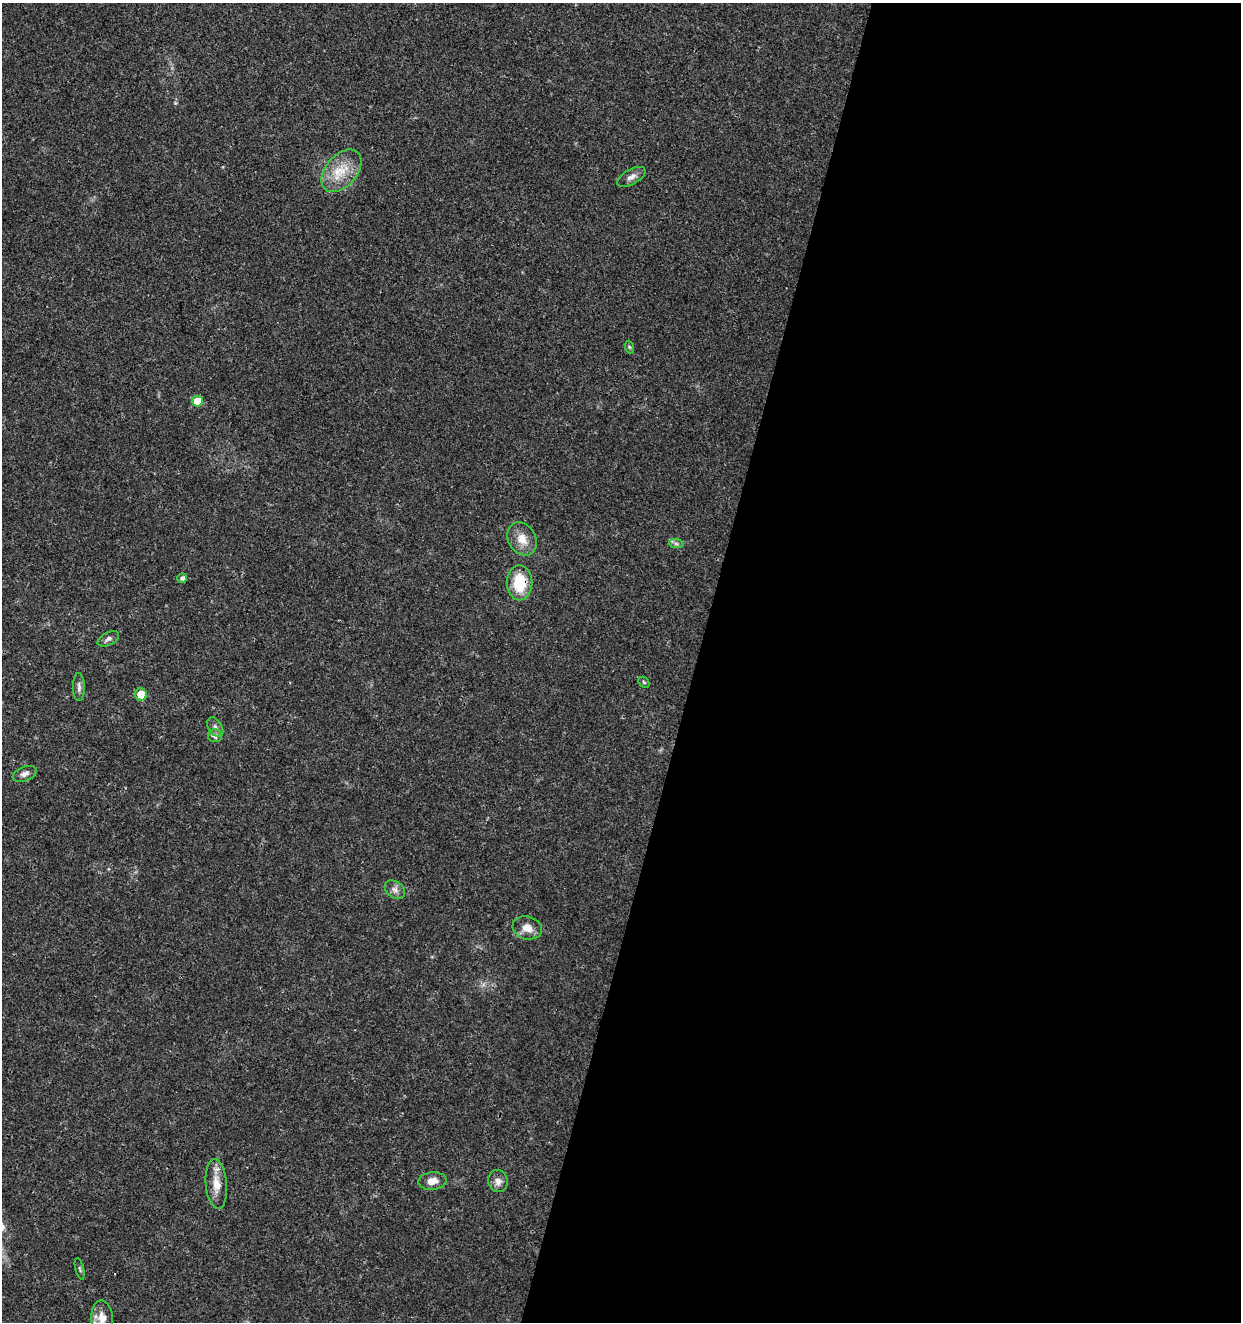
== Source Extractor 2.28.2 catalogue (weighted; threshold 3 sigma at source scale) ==
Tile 12 of 4 x 4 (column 4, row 3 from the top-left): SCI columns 4002-5240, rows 1326-2645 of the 5462 x 5297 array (HDU 1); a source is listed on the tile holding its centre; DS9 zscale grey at full resolution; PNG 1243 x 1324 px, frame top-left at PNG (2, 3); each listed source drawn as its Kron ellipse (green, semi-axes under 4 px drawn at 4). Shown black and unused: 44% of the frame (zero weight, under 3 of 4 exposures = <1% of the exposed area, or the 3 px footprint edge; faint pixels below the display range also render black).
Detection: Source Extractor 2.28.2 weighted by HDU 2 'WHT'; one run over the whole footprint, this tile lists its part. Background 0.0178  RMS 0.0021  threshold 0.00932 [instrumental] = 3 sigma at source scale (4.5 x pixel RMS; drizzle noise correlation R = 1.50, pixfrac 1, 0.0396/0.0396 arcsec/px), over >= 5 px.
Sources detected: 22; all 22 listed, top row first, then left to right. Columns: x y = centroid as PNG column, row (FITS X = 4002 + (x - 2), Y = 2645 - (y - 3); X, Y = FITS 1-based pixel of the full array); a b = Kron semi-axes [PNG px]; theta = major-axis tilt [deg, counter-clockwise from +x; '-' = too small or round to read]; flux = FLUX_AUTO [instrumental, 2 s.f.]
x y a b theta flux
341 171 25 15 49 5.2
631 177 15 7 28 1.2
629 347 6 4 -71 0.29
197 401 5 5 - 3.2
522 539 17 13 -60 3
676 544 7 4 -2 0.44
182 578 5 5 - 0.63
519 583 17 13 90 7.2
108 639 11 6 27 0.65
644 682 6 4 -45 0.28
79 687 14 6 -90 0.79
141 694 6 6 - 3
215 727 10 7 -59 0.86
215 736 7 6 - 0.89
25 774 13 7 21 1
395 890 11 8 -39 0.99
527 928 15 11 -17 2.1
432 1181 14 9 5 2
498 1181 11 9 -74 1.4
216 1184 25 10 -85 3.1
80 1269 11 3 -75 0.3
102 1318 17 11 -86 2.4
Overlapping masked pixels (flux is a lower limit): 1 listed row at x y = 519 583
Isophote crosses this tile's border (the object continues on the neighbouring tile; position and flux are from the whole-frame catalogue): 1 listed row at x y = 102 1318